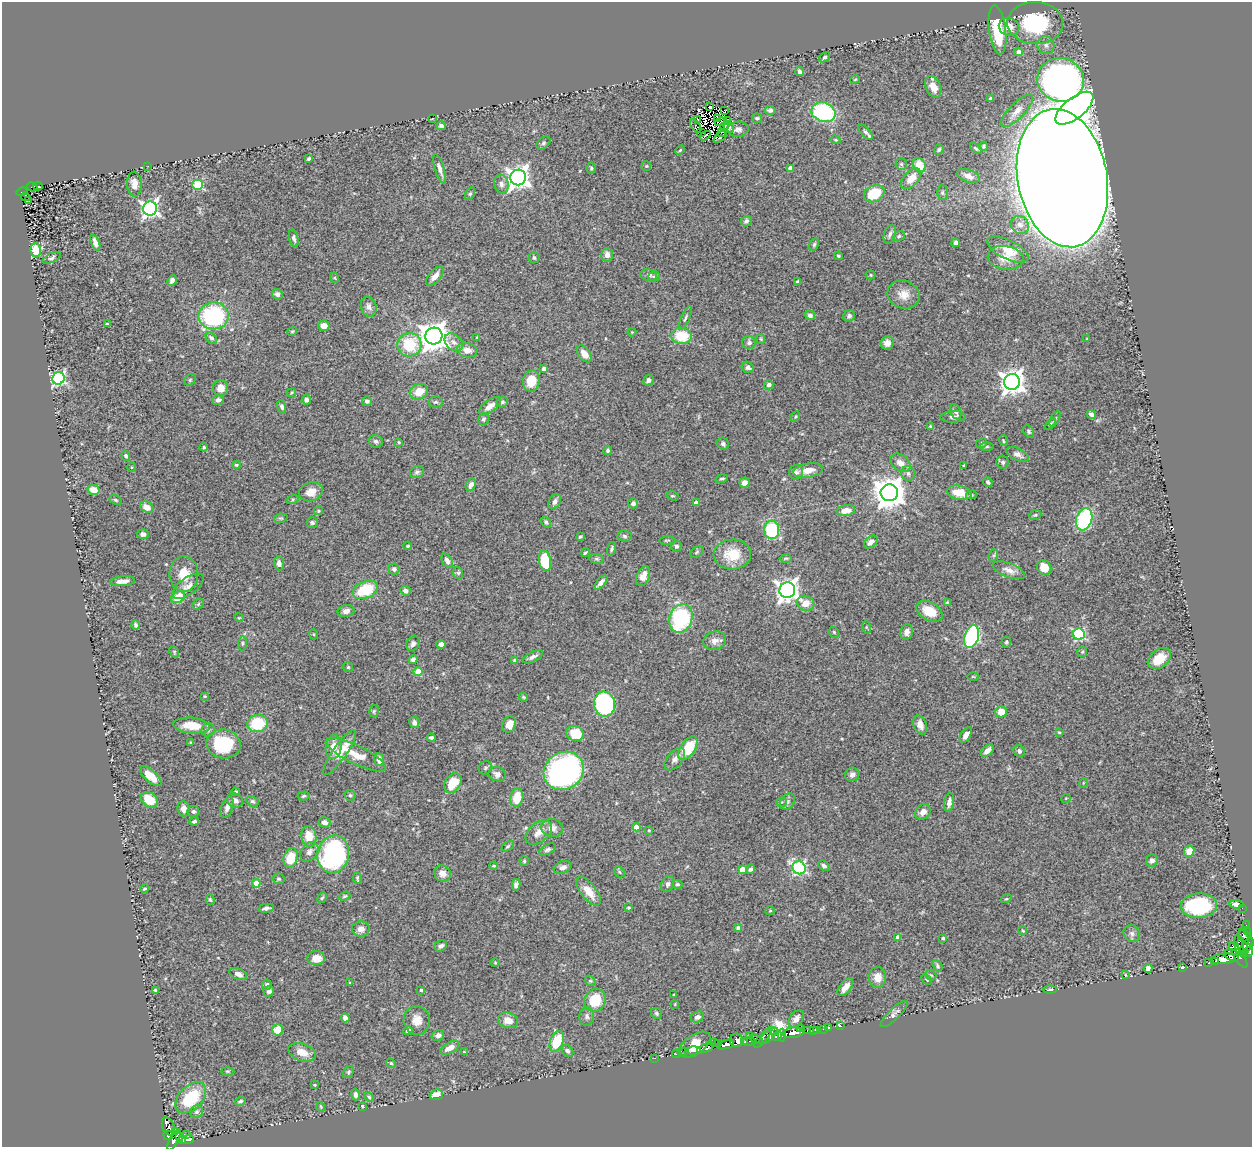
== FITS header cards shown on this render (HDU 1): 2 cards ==
NAXIS1  =                 1250
NAXIS2  =                 1145

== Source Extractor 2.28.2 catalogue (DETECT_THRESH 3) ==
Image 1250 x 1145 px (HDU 1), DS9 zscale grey, 1 PNG px = 1 image px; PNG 1254 x 1149 px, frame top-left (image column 1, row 1145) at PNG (2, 2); each listed source drawn as its Kron ellipse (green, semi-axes under 4 px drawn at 4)
Background 0.622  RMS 0.038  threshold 0.115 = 3 sigma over >= 5 px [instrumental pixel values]
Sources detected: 437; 10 with non-positive FLUX_AUTO (blend fragments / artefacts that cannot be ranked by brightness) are neither listed nor drawn; the other 427 listed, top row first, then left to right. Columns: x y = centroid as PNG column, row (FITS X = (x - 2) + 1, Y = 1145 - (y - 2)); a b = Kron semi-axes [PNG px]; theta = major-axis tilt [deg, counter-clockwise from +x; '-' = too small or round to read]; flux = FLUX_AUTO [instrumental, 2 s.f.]
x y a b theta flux
1035 23 28 21 -2 2.4e+02
1009 27 10 9 - 3.5e+01
997 30 25 8 -83 1.6e+02
1046 45 9 8 - 1.2e+01
1019 52 4 4 - 1.6e+01
825 57 6 4 36 4.9e+00
800 71 5 4 - 7.3e+00
855 79 5 3 - 2.8e+00
1061 80 23 21 -14 1.4e+03
933 87 11 7 -63 2.5e+01
990 99 4 4 - 5.2e+00
710 107 4 3 - 6.9e+00
1074 108 23 10 38 1.9e+03
724 110 3 2 - 2.6e+00
770 110 5 4 - 7.6e+00
1017 111 21 7 45 2.2e+01
823 112 12 9 -22 2.5e+02
757 118 5 5 - 4.5e+00
432 119 3 2 - 1.7e+00
717 119 3 2 - 3.1e+00
697 120 3 2 - 2.1e+00
727 120 2 2 - 1.6e+00
721 122 6 2 10 1.4e-04
441 126 4 4 - 7.7e+00
696 126 7 2 -54 8.4e+00
725 126 3 2 - 7.6e-01
729 127 7 3 -54 5.4e+00
738 129 10 7 6 1.2e+01
702 132 5 2 - 2.8e+00
721 132 3 2 - 7.9e-01
865 132 9 4 -47 7.5e+00
705 136 6 2 34 1.0e+01
720 137 7 3 38 7.6e+00
835 140 5 4 - 2.9e+00
543 143 8 5 41 5.0e+00
984 146 5 4 - 3.6e+00
976 148 7 4 -43 4.0e+00
680 150 5 3 - 3.1e+00
939 150 5 4 - 4.5e+00
309 159 4 3 - 4.7e+00
901 164 6 5 - 4.5e+00
919 165 7 6 - 5.0e+01
148 166 2 2 - 1.5e+00
646 166 5 5 - 3.4e+00
591 168 5 4 - 3.4e+00
790 168 4 4 - 9.0e+00
440 169 15 4 -73 1.4e+01
968 176 12 6 -20 1.6e+01
518 177 8 7 - 1.9e+03
1062 178 70 44 -79 3.3e+04
911 179 12 7 48 3.2e+01
134 184 12 7 -87 2.2e+01
501 184 9 7 -77 1.1e+01
198 185 5 5 - 1.7e+02
38 186 4 2 - 4.5e+00
32 187 5 3 - 3.2e-01
22 192 6 2 15 2.9e+01
942 193 7 5 90 5.1e+00
470 194 7 4 63 4.6e+00
874 194 11 8 27 8.9e+01
26 197 5 2 - 1.2e+01
29 201 3 2 - 4.0e+00
150 209 7 7 - 8.4e+02
746 221 6 5 - 7.4e+00
1020 225 9 8 - 1.7e+01
890 234 10 5 71 8.7e+00
899 236 6 5 - 4.8e+00
294 238 9 4 -77 7.9e+00
95 242 8 4 -68 1.2e+01
956 243 4 4 - 8.5e+00
814 244 7 4 64 4.6e+00
35 250 7 5 88 5.4e+01
1008 250 22 9 -26 4.9e+01
607 255 7 6 - 1.4e+01
838 256 4 3 - 3.5e+00
52 258 10 4 26 6.3e+00
534 258 5 5 - 5.4e+00
1006 258 18 12 -9 3.5e+01
649 275 8 5 -8 8.1e+00
871 275 5 4 - 3.4e+00
435 276 12 5 48 1.7e+01
654 277 6 5 - 4.2e+00
335 278 5 3 - 2.5e+00
172 280 5 4 - 7.4e+00
798 282 4 4 - 7.1e+00
277 294 5 5 - 1.1e+01
904 295 16 14 -21 3.0e+01
369 307 10 8 -72 1.2e+01
810 315 5 5 - 8.8e+00
213 316 15 13 1 2.8e+02
849 316 6 5 - 5.9e+00
685 318 12 4 67 5.8e+00
107 324 4 2 - 3.2e+00
324 326 5 5 - 1.9e+01
292 331 5 4 - 3.4e+00
632 332 4 4 - 2.1e+00
434 336 8 8 - 3.6e+03
682 336 10 8 -7 7.9e+01
211 338 6 4 -44 6.3e+00
477 338 3 2 - 3.3e+00
761 339 5 4 - 2.9e+00
1087 339 4 3 - 2.4e+00
454 342 10 7 -45 1.4e+01
749 343 6 6 - 8.0e+00
887 343 7 6 - 1.5e+01
409 345 12 11 - 1.0e+02
467 350 10 7 -9 2.1e+01
584 354 10 6 -53 2.4e+01
748 367 6 5 - 7.2e+00
544 369 4 4 - 1.6e+01
58 378 6 6 - 5.4e+02
190 380 6 5 - 4.3e+00
648 380 5 5 - 8.4e+00
531 381 10 8 79 4.8e+01
1012 382 8 8 - 2.3e+03
769 385 5 4 - 7.5e+00
221 388 8 7 - 2.5e+01
419 392 9 7 22 3.7e+01
292 393 4 3 - 2.6e+00
218 400 5 5 - 9.3e+00
306 400 5 4 - 8.0e+00
367 401 5 5 - 7.6e+00
435 402 7 5 2 5.3e+00
502 402 6 5 - 6.7e+00
490 406 13 6 37 1.9e+01
282 407 7 4 -73 6.0e+00
956 412 8 5 -66 8.5e+00
1091 414 5 4 - 9.6e+00
795 417 5 3 - 2.9e+00
953 417 12 5 4 9.7e+00
483 419 6 5 - 5.9e+00
1055 419 9 4 63 4.2e+00
1050 424 7 4 47 4.1e+00
930 426 4 3 - 2.5e+00
1029 431 7 4 -54 4.6e+00
376 441 7 6 - 8.1e+00
1003 441 5 3 - 2.4e+00
399 442 3 2 - 2.2e+00
982 443 6 4 30 4.7e+00
723 444 6 5 - 6.2e+00
987 446 7 3 0 3.7e+00
204 447 4 3 - 3.5e+00
608 450 4 4 - 4.3e+00
1018 454 12 6 -26 1.0e+01
126 456 5 4 - 5.7e+00
1003 462 6 6 - 6.2e+00
900 463 11 8 -38 2.1e+01
236 465 4 3 - 3.4e+00
964 466 3 3 - 2.6e+00
132 467 4 3 - 1.9e+00
808 470 15 7 9 2.4e+01
417 472 7 5 26 6.2e+00
796 472 7 7 - 1.0e+01
908 473 7 7 - 7.4e+00
722 479 6 3 16 3.8e+00
988 482 5 3 - 5.1e+00
744 483 5 5 - 1.7e+01
471 485 7 4 64 1.0e+01
94 490 6 5 - 3.0e+01
311 492 12 9 19 2.6e+01
889 493 8 8 - 4.6e+03
959 493 12 7 -12 4.2e+01
971 495 5 4 - 4.4e+00
672 496 6 4 -16 4.0e+00
293 499 6 4 19 3.1e+00
116 500 6 4 -28 3.7e+00
555 502 8 5 58 9.9e+00
633 503 5 5 - 7.6e+00
696 503 4 4 - 1.7e+01
147 507 7 5 -30 2.1e+01
319 511 4 4 - 3.1e+00
846 511 9 5 9 2.3e+01
1035 515 6 4 22 3.8e+00
281 518 7 4 9 3.6e+00
1084 519 11 8 72 2.8e+02
312 522 5 5 - 5.8e+00
546 522 6 4 -53 5.5e+00
772 530 9 7 -89 2.0e+02
143 534 5 5 - 8.7e+00
624 536 7 5 -4 5.5e+00
580 537 3 3 - 3.6e+00
667 540 7 3 6 3.1e+00
871 542 8 5 41 1.2e+01
408 546 4 3 - 2.6e+00
676 546 5 5 - 6.8e+00
612 549 7 4 73 4.6e+00
697 552 7 5 37 4.6e+00
585 553 5 3 - 3.5e+00
732 554 19 15 4 6.5e+01
994 555 6 4 72 3.3e+00
786 558 6 4 0 3.2e+00
597 559 7 5 -6 5.0e+00
447 561 7 5 -59 1.1e+01
545 561 10 6 -79 1.0e+02
279 563 7 5 -84 1.1e+01
1044 568 7 7 - 4.1e+01
394 569 5 5 - 7.8e+00
1009 570 17 7 -20 1.9e+01
458 573 6 5 - 4.3e+00
184 574 17 14 90 4.5e+01
643 576 10 6 66 2.3e+01
122 581 12 5 6 1.6e+01
601 583 9 3 49 1.1e+01
188 586 18 8 35 1.7e+01
365 590 13 8 23 1.2e+02
787 590 8 8 - 1.9e+03
405 591 5 4 - 9.8e+00
178 597 7 5 34 5.3e+01
806 603 9 7 -23 3.2e+01
947 603 4 4 - 2.2e+00
198 604 6 5 - 4.0e+00
346 611 8 6 12 1.6e+01
929 611 14 9 -30 5.0e+01
239 618 5 3 - 2.3e+00
681 618 14 11 70 2.5e+02
135 625 5 4 - 5.9e+00
866 627 6 4 -71 3.4e+00
834 632 6 4 -47 3.4e+00
907 632 8 6 78 1.2e+01
313 634 5 3 - 2.4e+00
1079 634 6 5 - 3.0e+02
972 637 12 7 74 3.7e+02
715 641 11 9 17 1.7e+01
1006 642 5 5 - 4.1e+00
243 643 7 4 86 4.2e+00
413 643 8 6 59 1.0e+01
441 644 4 4 - 1.0e+01
174 652 6 4 -62 3.6e+00
1082 652 5 5 - 3.6e+00
533 657 11 5 27 1.0e+01
1159 658 13 8 37 4.2e+01
413 659 4 4 - 7.9e+00
515 660 4 3 - 7.1e+00
348 667 5 5 - 3.4e+00
418 672 4 4 - 5.8e+01
973 676 6 4 -1 2.4e+00
205 696 3 3 - 2.3e+00
524 697 5 3 - 3.4e+00
605 704 12 10 -83 4.2e+02
374 711 6 4 77 3.7e+00
1001 712 6 5 - 3.2e+01
414 722 6 5 - 8.2e+00
257 723 10 8 11 1.1e+02
509 724 8 6 63 2.4e+01
192 725 18 8 -5 5.1e+01
920 725 10 6 -72 1.6e+01
208 730 7 6 - 7.1e+00
1059 732 3 3 - 2.4e+00
575 734 9 7 -27 7.2e+01
966 735 8 5 58 1.6e+01
431 738 4 4 - 5.2e+00
191 742 3 3 - 3.2e+00
223 744 17 14 -10 1.3e+02
334 747 12 8 81 2.5e+01
688 748 13 7 55 9.0e+01
987 751 8 5 42 1.6e+01
1019 751 6 5 - 6.8e+00
340 752 27 7 55 5.2e+01
356 755 33 9 -26 4.8e+01
675 759 13 7 51 1.5e+01
379 760 6 5 - 1.8e+01
485 768 7 6 - 5.4e+00
564 771 21 18 35 7.8e+02
497 774 9 7 -19 1.3e+01
852 774 7 6 - 9.2e+00
151 776 13 6 -43 3.1e+01
453 783 10 7 54 5.6e+01
1083 783 5 3 - 1.9e+00
236 792 4 3 - 3.5e+00
350 795 5 5 - 4.8e+00
304 796 6 4 6 4.5e+00
517 798 9 6 79 5.4e+01
1066 798 5 3 - 2.1e+00
149 800 9 7 -39 6.6e+01
235 800 8 7 - 1.4e+01
252 801 6 5 - 4.7e+00
781 802 5 4 - 3.7e+00
787 802 9 6 57 8.1e+00
949 802 9 5 80 1.3e+01
227 807 10 6 70 1.5e+01
184 809 7 6 - 1.3e+01
193 811 6 5 - 5.9e+00
923 812 8 7 - 1.6e+01
194 821 5 3 - 5.3e+00
324 822 6 5 - 1.5e+01
636 827 4 4 - 3.9e+01
552 828 11 9 -12 1.8e+01
649 830 3 3 - 2.3e+00
539 832 15 9 38 2.4e+01
309 837 10 7 -81 4.4e+01
508 846 7 4 31 3.9e+00
547 849 9 5 28 6.2e+00
1189 851 6 5 - 3.7e+01
309 852 11 7 52 1.1e+01
333 854 19 15 78 4.5e+02
291 858 10 7 74 6.6e+01
524 861 5 4 - 3.7e+00
1152 861 6 6 - 9.7e+00
494 866 4 4 - 3.7e+00
824 866 6 4 -28 6.7e+00
562 867 9 6 17 1.1e+01
799 868 7 6 - 4.3e+02
751 869 5 4 - 5.2e+00
742 870 4 4 - 3.3e+01
619 872 6 4 -46 3.5e+00
442 873 9 7 -38 2.0e+01
357 878 6 3 -84 4.3e+00
279 879 6 5 - 4.4e+00
256 883 4 4 - 4.4e+01
668 884 8 6 64 8.5e+00
677 884 5 4 - 4.5e+00
516 885 6 4 78 8.2e+00
144 889 4 3 - 3.6e+00
589 891 17 7 -52 3.9e+01
345 896 6 4 18 3.7e+00
322 898 5 3 - 3.7e+00
210 899 5 4 - 3.7e+00
1006 899 5 3 - 2.8e+00
1236 904 7 4 -8 1.4e+01
1199 906 18 12 3 2.2e+02
266 908 8 4 10 8.1e+00
628 908 4 3 - 2.7e+00
1242 908 2 2 - 1.4e+00
770 911 5 3 - 2.1e+00
1246 925 2 2 - 6.6e+00
738 928 4 3 - 8.0e+00
361 929 9 7 -4 1.5e+01
1023 931 4 3 - 2.3e+00
1247 931 4 2 - 5.7e+01
1132 934 9 7 -50 8.9e+00
898 938 4 4 - 2.7e+01
943 938 4 3 - 3.2e+00
1246 938 10 3 -48 2.5e+02
1243 941 14 5 88 9.7e+01
1239 945 11 4 -79 2.9e+02
441 946 7 5 31 6.9e+00
1246 947 11 5 56 1.2e+03
1248 952 5 4 - 4.5e+02
1232 955 8 5 -21 2.9e+02
1238 955 15 5 -57 1.2e+03
316 958 9 7 -4 3.0e+01
1224 959 14 5 5 8.3e+02
495 962 5 3 - 2.1e+00
1216 962 3 2 - 6.1e+01
1209 963 3 3 - 5.3e+01
937 966 6 4 -55 4.7e+00
1182 967 4 3 - 6.4e+00
1148 968 4 4 - 2.8e+01
238 974 9 5 -21 1.3e+01
931 975 6 4 -42 3.6e+00
1125 975 3 3 - 2.6e+00
877 977 10 8 88 2.5e+01
927 980 6 4 -44 3.0e+00
590 981 6 5 - 3.9e+00
350 983 4 3 - 2.6e+00
267 985 5 5 - 5.8e+00
845 987 10 5 53 1.9e+01
1050 989 6 2 1 2.5e+00
155 990 4 3 - 3.7e+00
421 990 3 3 - 4.3e+00
269 991 5 5 - 7.9e+00
674 995 3 3 - 2.8e+00
595 1000 12 10 61 8.4e+01
675 1004 3 2 - 1.9e+00
656 1013 6 5 - 5.1e+00
894 1014 18 5 44 1.1e+01
587 1016 9 7 84 9.0e+00
697 1017 7 5 26 1.0e+01
345 1018 4 4 - 1.3e+01
796 1019 10 6 50 1.3e+01
417 1020 14 13 - 2.9e+01
508 1020 10 7 -18 2.7e+01
841 1026 4 2 - 6.6e+00
829 1027 3 2 - 2.4e+01
800 1028 3 2 - 2.4e+01
823 1029 2 2 - 1.5e+01
278 1030 5 5 - 4.9e+01
408 1030 5 4 - 8.0e+00
807 1030 3 3 - 3.0e+01
813 1030 2 2 - 1.9e+01
817 1030 3 2 - 1.0e+01
793 1033 10 5 8 1.1e+03
438 1035 6 5 - 1.1e+01
749 1035 3 2 - 6.5e+00
782 1035 6 4 85 4.5e+02
768 1036 11 4 39 2.0e+02
777 1036 5 3 - 3.8e+02
763 1037 13 3 50 1.5e+02
756 1039 6 4 -20 2.1e+02
737 1040 7 6 - 4.7e+02
557 1041 11 6 68 9.3e+01
749 1041 6 3 10 1.4e+02
715 1042 2 2 - 2.6e+01
745 1042 4 2 - 6.7e+01
719 1044 2 2 - 1.4e+01
695 1045 18 9 35 6.4e+01
726 1045 9 4 17 1.2e+03
450 1048 10 5 31 2.2e+01
705 1048 9 4 22 2.9e+02
694 1050 6 3 2 1.4e+02
567 1051 6 5 - 6.7e+00
681 1051 3 2 - 4.2e+00
685 1051 3 2 - 1.9e+02
302 1052 14 8 -19 3.4e+01
464 1052 4 4 - 2.0e+00
676 1054 4 3 - 4.8e+01
655 1058 3 2 - 2.1e+00
391 1063 5 4 - 3.7e+00
227 1071 7 3 0 2.7e+00
348 1072 7 4 55 4.0e+00
315 1085 3 2 - 2.3e+00
355 1095 6 4 -78 7.7e+00
436 1095 7 5 17 2.6e+01
369 1097 5 4 - 4.1e+00
191 1098 18 12 46 1.3e+02
240 1101 5 4 - 5.6e+00
362 1106 3 3 - 3.0e+00
321 1107 5 3 - 2.1e+00
197 1112 6 6 - 6.9e+00
168 1127 10 6 -66 1.5e+02
175 1131 3 3 - 5.7e+01
168 1135 5 4 - 2.0e+02
186 1135 4 2 - 9.7e+00
180 1137 3 2 - 2.5e+01
188 1139 6 3 20 8.9e+01
174 1140 12 4 61 4.4e+02
183 1140 3 3 - 1.2e+02
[10 non-positive-flux detections neither listed nor drawn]